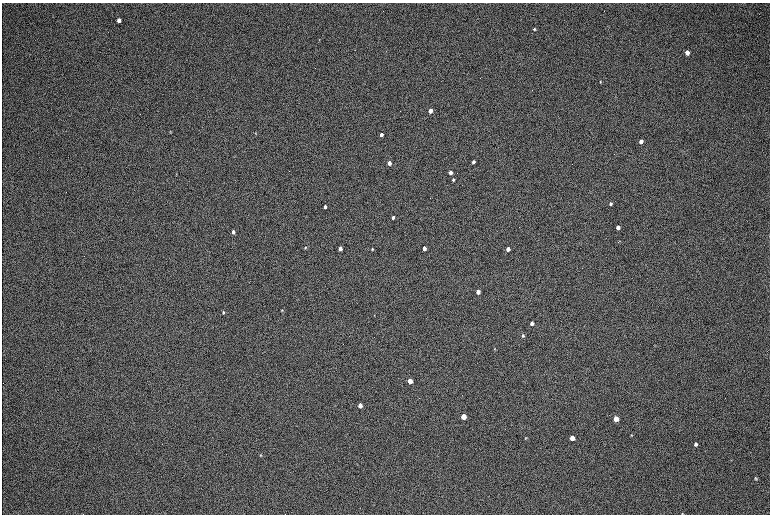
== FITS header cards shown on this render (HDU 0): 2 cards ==
NAXIS1  =                 1536 / length of data axis 1
NAXIS2  =                 1024 / length of data axis 2

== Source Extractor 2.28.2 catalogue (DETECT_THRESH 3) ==
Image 1536 x 1024 px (HDU 0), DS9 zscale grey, zoomed out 1/2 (1 PNG px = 2 x 2 image px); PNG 772 x 516 px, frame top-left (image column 1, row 1023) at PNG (2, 3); no overlay
Background 169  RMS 20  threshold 60.1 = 3 sigma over >= 5 px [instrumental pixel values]
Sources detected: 42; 1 cannot appear on this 1/2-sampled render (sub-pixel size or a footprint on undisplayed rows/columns) and is not listed; the other 41 listed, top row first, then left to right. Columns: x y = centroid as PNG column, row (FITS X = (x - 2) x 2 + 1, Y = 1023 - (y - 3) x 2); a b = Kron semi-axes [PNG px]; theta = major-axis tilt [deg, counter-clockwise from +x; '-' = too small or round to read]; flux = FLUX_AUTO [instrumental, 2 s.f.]
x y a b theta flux
119 20 4 3 - 21000
534 29 3 3 - 5400
687 53 4 3 - 23000
600 82 3 3 - 2900
430 111 3 3 - 56000
170 131 4 3 - 2700
255 133 3 2 - 1700
381 135 3 3 - 27000
641 141 4 3 - 30000
473 162 3 3 - 14000
389 163 3 3 - 46000
450 172 3 3 - 32000
453 180 3 3 - 6500
610 204 3 3 - 8900
325 207 3 3 - 24000
393 217 3 3 - 16000
618 227 3 3 - 25000
233 232 3 3 - 19000
305 247 3 2 - 3300
424 248 3 3 - 34000
340 249 3 3 - 46000
372 249 2 2 - 4000
508 249 3 3 - 42000
478 292 3 3 - 41000
282 310 3 3 - 3100
223 312 3 2 - 4000
374 315 3 2 - 2300
532 323 3 3 - 19000
523 336 3 3 - 5900
494 349 3 2 - 1900
410 381 3 3 - 120000
360 405 3 3 - 70000
463 417 4 3 - 170000
616 419 4 3 - 110000
631 435 4 3 - 3100
526 438 3 3 - 2900
572 438 4 3 - 84000
695 444 4 3 - 12000
261 455 4 3 - 3200
756 478 4 4 - 4700
682 513 3 3 - 2300
At the frame edge (FLAGS 8, measured only in part): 1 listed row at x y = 682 513
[1 sub-pixel or undisplayed-footprint detection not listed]